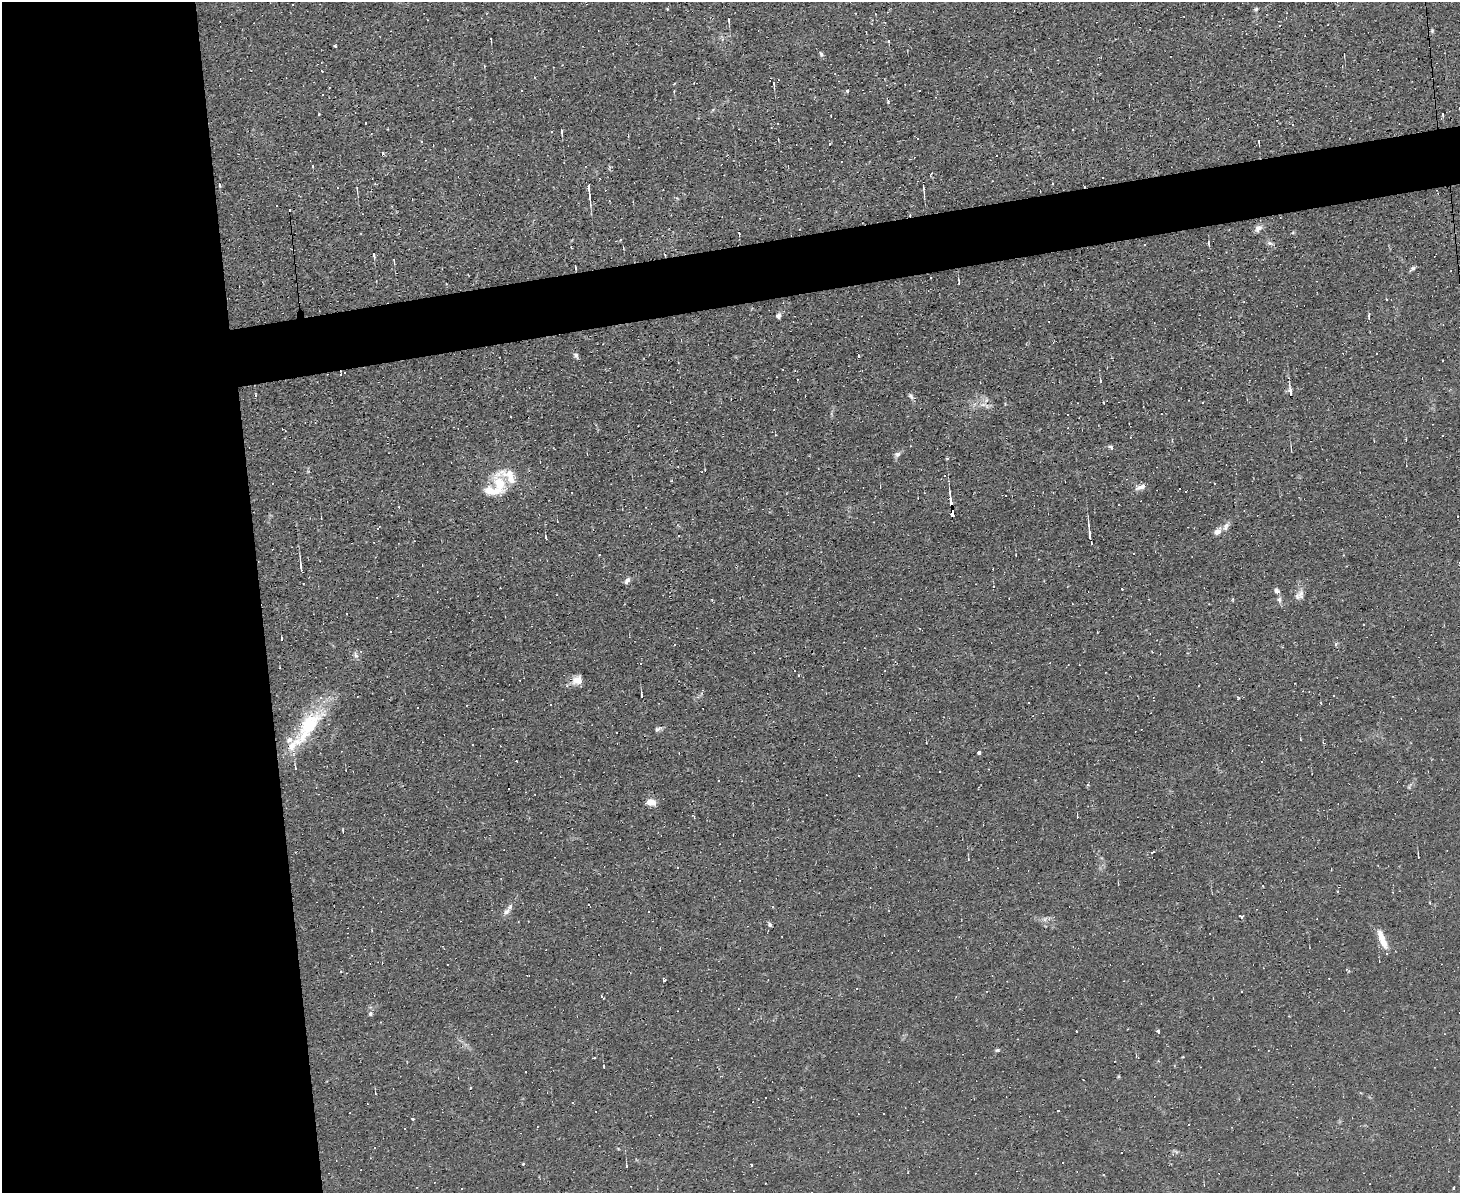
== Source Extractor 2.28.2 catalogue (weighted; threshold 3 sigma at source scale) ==
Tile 7 of 3 x 4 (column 1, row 3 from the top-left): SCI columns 128-1585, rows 1192-2382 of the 4742 x 4765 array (HDU 1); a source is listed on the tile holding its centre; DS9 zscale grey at full resolution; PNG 1462 x 1195 px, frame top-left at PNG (2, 2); no overlay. Shown black and unused: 22% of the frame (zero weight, under 2 of 3 exposures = <1% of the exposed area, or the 3 px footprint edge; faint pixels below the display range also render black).
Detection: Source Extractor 2.28.2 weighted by HDU 2 'WHT'; one run over the whole footprint, this tile lists its part. Background 0.0153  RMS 0.0039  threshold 0.0178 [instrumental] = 3 sigma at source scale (4.5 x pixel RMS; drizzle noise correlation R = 1.50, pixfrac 1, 0.05/0.05 arcsec/px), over >= 5 px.
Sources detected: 190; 1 too faint to see at this stretch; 79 cosmic-ray / hot-pixel residue — not listed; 5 inside a brighter listed object's ellipse — not listed separately; the other 105 listed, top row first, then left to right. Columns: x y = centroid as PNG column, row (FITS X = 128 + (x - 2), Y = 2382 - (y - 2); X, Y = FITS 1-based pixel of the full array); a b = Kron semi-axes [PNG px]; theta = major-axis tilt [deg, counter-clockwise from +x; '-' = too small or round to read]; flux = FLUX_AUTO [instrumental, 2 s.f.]
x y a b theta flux
729 21 7 3 -85 0.52
1432 31 5 4 - 0.51
491 39 4 2 - 0.25
821 54 8 5 -66 0.76
1344 54 3 2 - 0.36
322 71 2 2 - 0.25
774 83 5 2 - 0.4
522 91 3 3 - 0.55
847 91 4 3 - 1.3
888 101 5 4 - 0.48
319 114 3 2 - 0.55
1442 114 3 2 - 0.3
1441 119 4 3 - 0.37
365 123 3 3 - 0.74
771 128 3 2 - 0.25
1073 129 3 2 - 0.39
561 131 6 2 -89 0.54
917 139 3 3 - 0.72
1259 141 4 2 - 0.39
383 153 3 3 - 0.97
312 165 3 3 - 0.75
219 185 5 2 - 0.45
923 187 7 3 -82 0.75
357 189 5 3 - 0.48
589 190 18 3 -84 3.4
277 206 2 2 - 0.33
1258 228 11 7 46 1.9
620 239 3 2 - 0.57
1270 243 8 6 -20 0.99
665 255 3 2 - 0.26
394 260 6 2 -83 0.48
575 268 4 2 - 0.4
1413 268 7 5 32 0.88
959 283 6 3 -82 0.6
1244 301 3 2 - 0.29
778 316 6 5 - 1.2
1369 316 10 3 88 0.58
1376 353 2 2 - 0.25
576 356 8 5 -52 0.93
783 370 3 2 - 0.29
1100 381 4 2 - 0.42
1290 393 10 4 87 1.6
911 396 10 5 -53 1
983 405 7 4 0 1.2
511 417 2 2 - 0.28
1443 435 2 2 - 0.35
1110 447 7 3 -35 0.84
898 454 9 6 38 1.3
508 476 38 18 -20 11
1140 487 14 7 13 2.3
493 491 26 10 -7 6.7
950 500 19 4 -82 3.1
1457 516 3 2 - 0.75
378 528 6 2 54 0.43
1217 532 8 7 - 2.3
1089 534 15 3 -83 2.8
546 537 4 2 - 0.39
1133 553 3 2 - 0.51
599 555 3 3 - 0.62
301 568 8 2 -86 1.4
627 581 9 5 53 1.4
1121 589 3 3 - 1
1276 591 6 5 - 1.1
1301 594 14 8 89 2.5
1279 599 6 5 - 0.94
920 629 3 2 - 0.29
390 631 2 2 - 0.27
282 638 4 2 - 0.4
1336 644 5 3 - 0.56
577 680 13 10 18 3.5
641 695 7 2 -87 0.7
308 727 59 19 57 26
658 729 10 5 25 1.1
979 752 4 3 - 1.9
1087 785 4 3 - 0.62
651 802 12 7 -2 3.1
1077 816 5 3 - 0.32
343 831 4 2 - 0.37
1152 852 5 2 - 0.63
1418 856 5 2 - 0.48
677 868 3 2 - 0.27
589 905 4 2 - 0.36
506 912 10 6 44 1.6
1241 917 3 3 - 1.7
770 925 5 5 - 0.81
1382 940 25 7 -69 5.6
664 980 3 3 - 1.9
603 997 6 3 -42 0.6
370 1014 7 6 - 0.85
1127 1029 3 2 - 0.38
1158 1031 4 3 - 0.84
1076 1032 3 3 - 0.96
997 1050 6 4 2 0.57
594 1058 3 2 - 0.47
572 1102 3 2 - 0.53
1058 1111 3 2 - 0.52
413 1119 4 3 - 0.39
1189 1125 3 3 - 1.4
375 1147 3 2 - 0.27
1173 1154 4 4 - 0.57
523 1164 4 2 - 0.5
751 1165 4 2 - 0.39
627 1166 4 3 - 0.34
1454 1188 3 2 - 0.46
461 1189 3 3 - 0.3
Overlapping masked pixels (flux is a lower limit): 3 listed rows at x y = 665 255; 950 500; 1089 534
Unlisted compact peaks at least as high as the median listed source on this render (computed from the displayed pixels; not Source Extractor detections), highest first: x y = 356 656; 1256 10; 1118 1076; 947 459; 1409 787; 888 41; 1239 698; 1232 599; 677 198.